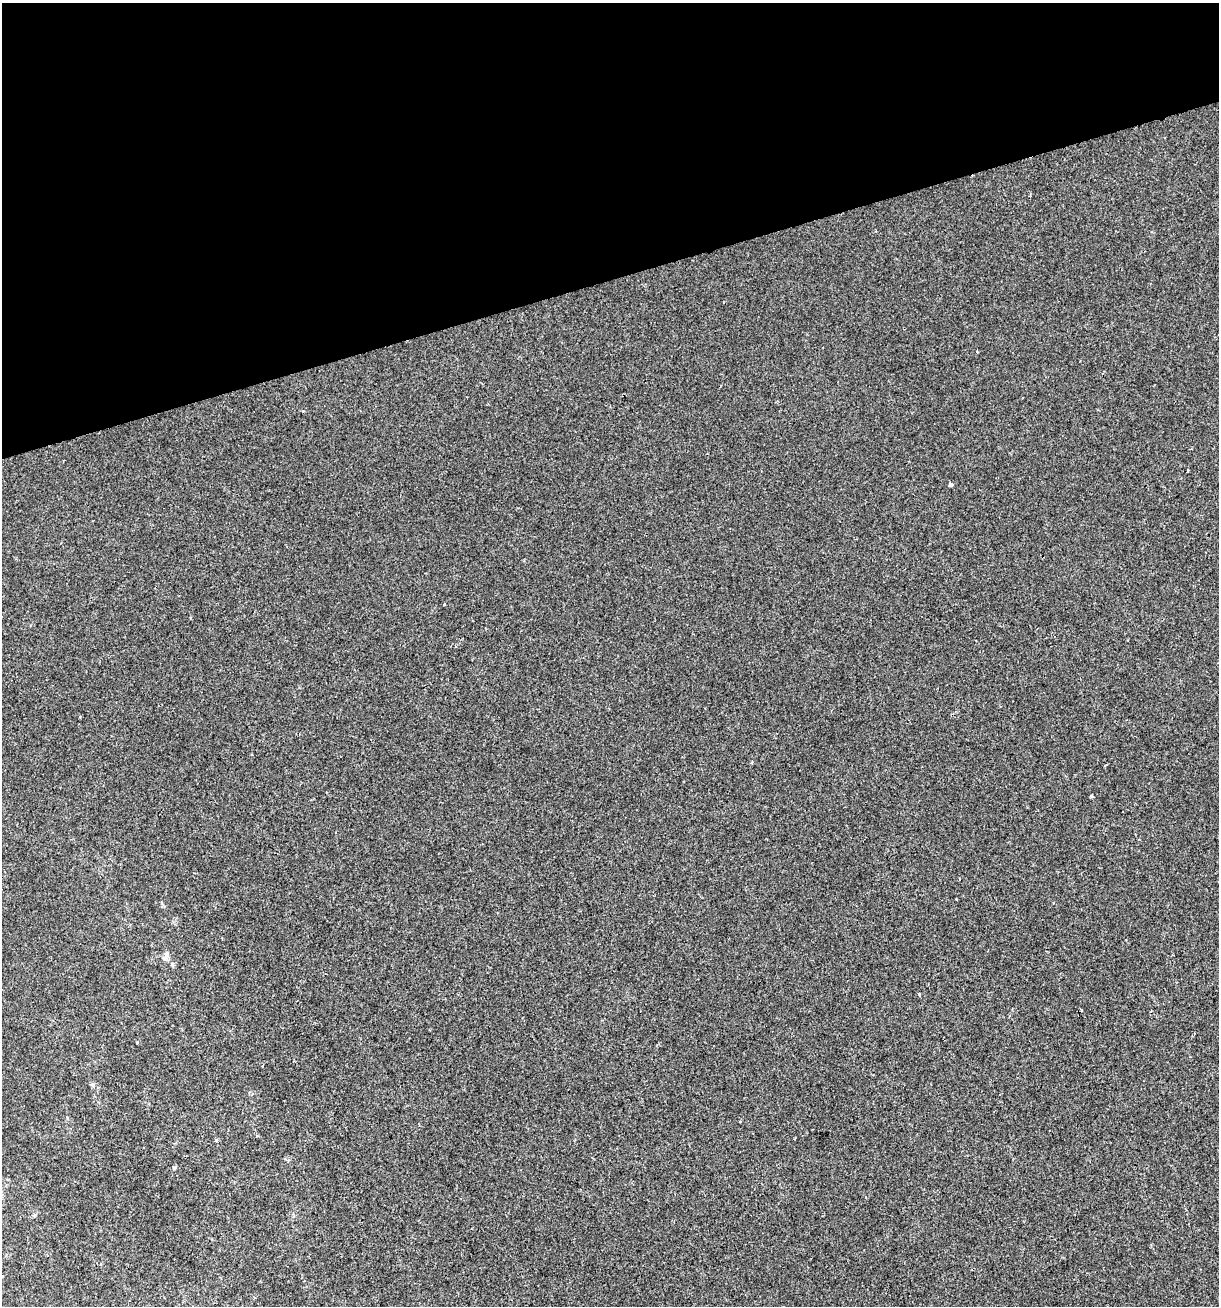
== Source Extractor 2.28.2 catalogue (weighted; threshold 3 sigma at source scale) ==
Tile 3 of 4 x 4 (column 3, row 1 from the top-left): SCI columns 2487-3703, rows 3913-5216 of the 5022 x 5216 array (HDU 1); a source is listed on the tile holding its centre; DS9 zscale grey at full resolution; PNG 1221 x 1308 px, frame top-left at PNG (2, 3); no overlay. Shown black and unused: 21% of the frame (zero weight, under 2 of 3 exposures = <1% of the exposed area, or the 3 px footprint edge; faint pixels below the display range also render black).
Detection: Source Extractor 2.28.2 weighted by HDU 2 'WHT'; one run over the whole footprint, this tile lists its part. Background 5.62e-04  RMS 0.0042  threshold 0.0189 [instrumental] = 3 sigma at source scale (4.5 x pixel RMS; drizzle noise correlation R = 1.50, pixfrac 1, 0.0396/0.0396 arcsec/px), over >= 5 px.
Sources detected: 13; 1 cosmic-ray / hot-pixel residue — not listed; the other 12 listed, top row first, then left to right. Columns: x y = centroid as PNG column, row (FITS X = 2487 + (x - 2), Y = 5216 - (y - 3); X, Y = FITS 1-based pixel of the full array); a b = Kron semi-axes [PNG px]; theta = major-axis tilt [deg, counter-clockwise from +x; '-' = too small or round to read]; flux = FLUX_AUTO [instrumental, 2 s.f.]
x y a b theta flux
1188 471 3 3 - 0.93
950 484 3 3 - 1.7
444 604 4 2 - 0.39
1106 765 3 2 - 0.4
1091 796 3 3 - 0.71
956 899 3 2 - 0.33
166 956 11 6 67 1.6
92 1084 6 4 -41 0.68
740 1121 3 2 - 0.44
216 1140 4 4 - 0.44
174 1168 4 3 - 1.2
34 1215 5 5 - 0.48
Unlisted compact peaks at least as high as the median listed source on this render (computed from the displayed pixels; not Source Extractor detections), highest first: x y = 919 994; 303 411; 137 1042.